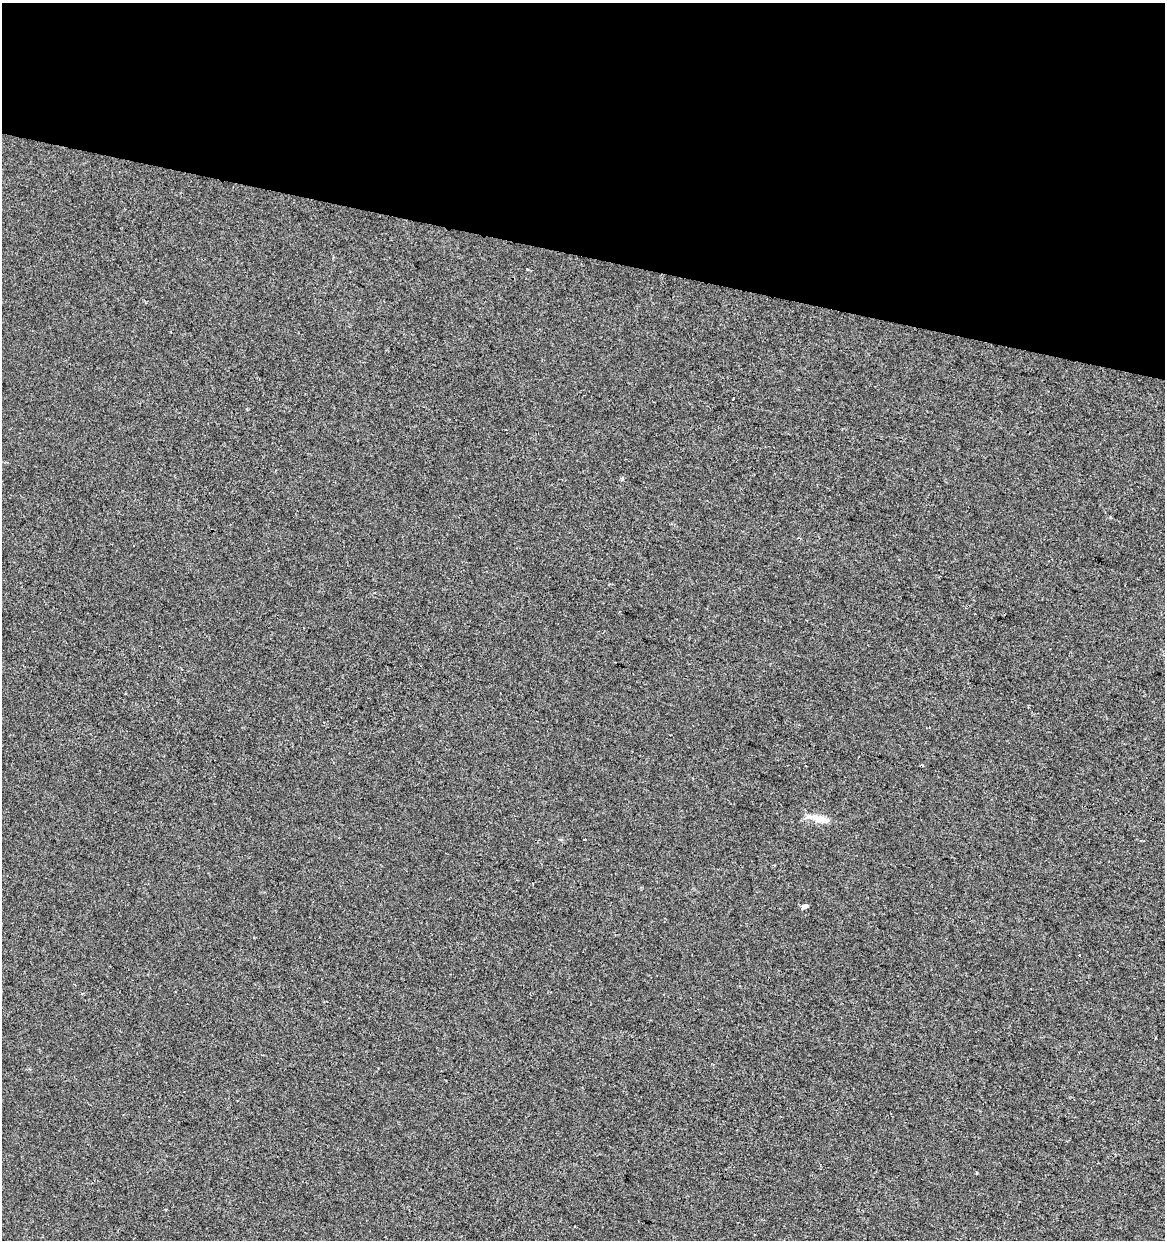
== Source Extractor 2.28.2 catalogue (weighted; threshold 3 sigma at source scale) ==
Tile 2 of 4 x 4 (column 2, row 1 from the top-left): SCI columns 1447-2609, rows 3716-4953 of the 5159 x 4960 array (HDU 1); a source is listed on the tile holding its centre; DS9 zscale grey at full resolution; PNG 1167 x 1242 px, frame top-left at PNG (2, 3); no overlay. Shown black and unused: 21% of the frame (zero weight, under 2 of 3 exposures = <1% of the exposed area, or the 3 px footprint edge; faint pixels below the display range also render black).
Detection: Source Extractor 2.28.2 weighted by HDU 2 'WHT'; one run over the whole footprint, this tile lists its part. Background -6.83e-05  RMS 0.0042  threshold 0.019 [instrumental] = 3 sigma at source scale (4.5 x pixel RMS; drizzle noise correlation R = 1.50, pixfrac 1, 0.0396/0.0396 arcsec/px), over >= 5 px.
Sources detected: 9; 1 cosmic-ray / hot-pixel residue — not listed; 1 inside a brighter listed object's ellipse — not listed separately; the other 7 listed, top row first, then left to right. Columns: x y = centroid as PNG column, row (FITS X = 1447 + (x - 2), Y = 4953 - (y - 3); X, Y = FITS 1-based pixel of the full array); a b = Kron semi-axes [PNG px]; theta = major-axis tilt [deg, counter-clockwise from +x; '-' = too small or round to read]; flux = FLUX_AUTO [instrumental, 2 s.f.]
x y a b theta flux
733 399 4 3 - 7.2
622 478 5 4 - 0.56
819 819 32 7 -12 5.4
584 840 3 2 - 0.63
806 906 4 4 - 1.9
1079 955 2 2 - 0.38
977 1173 3 2 - 0.52